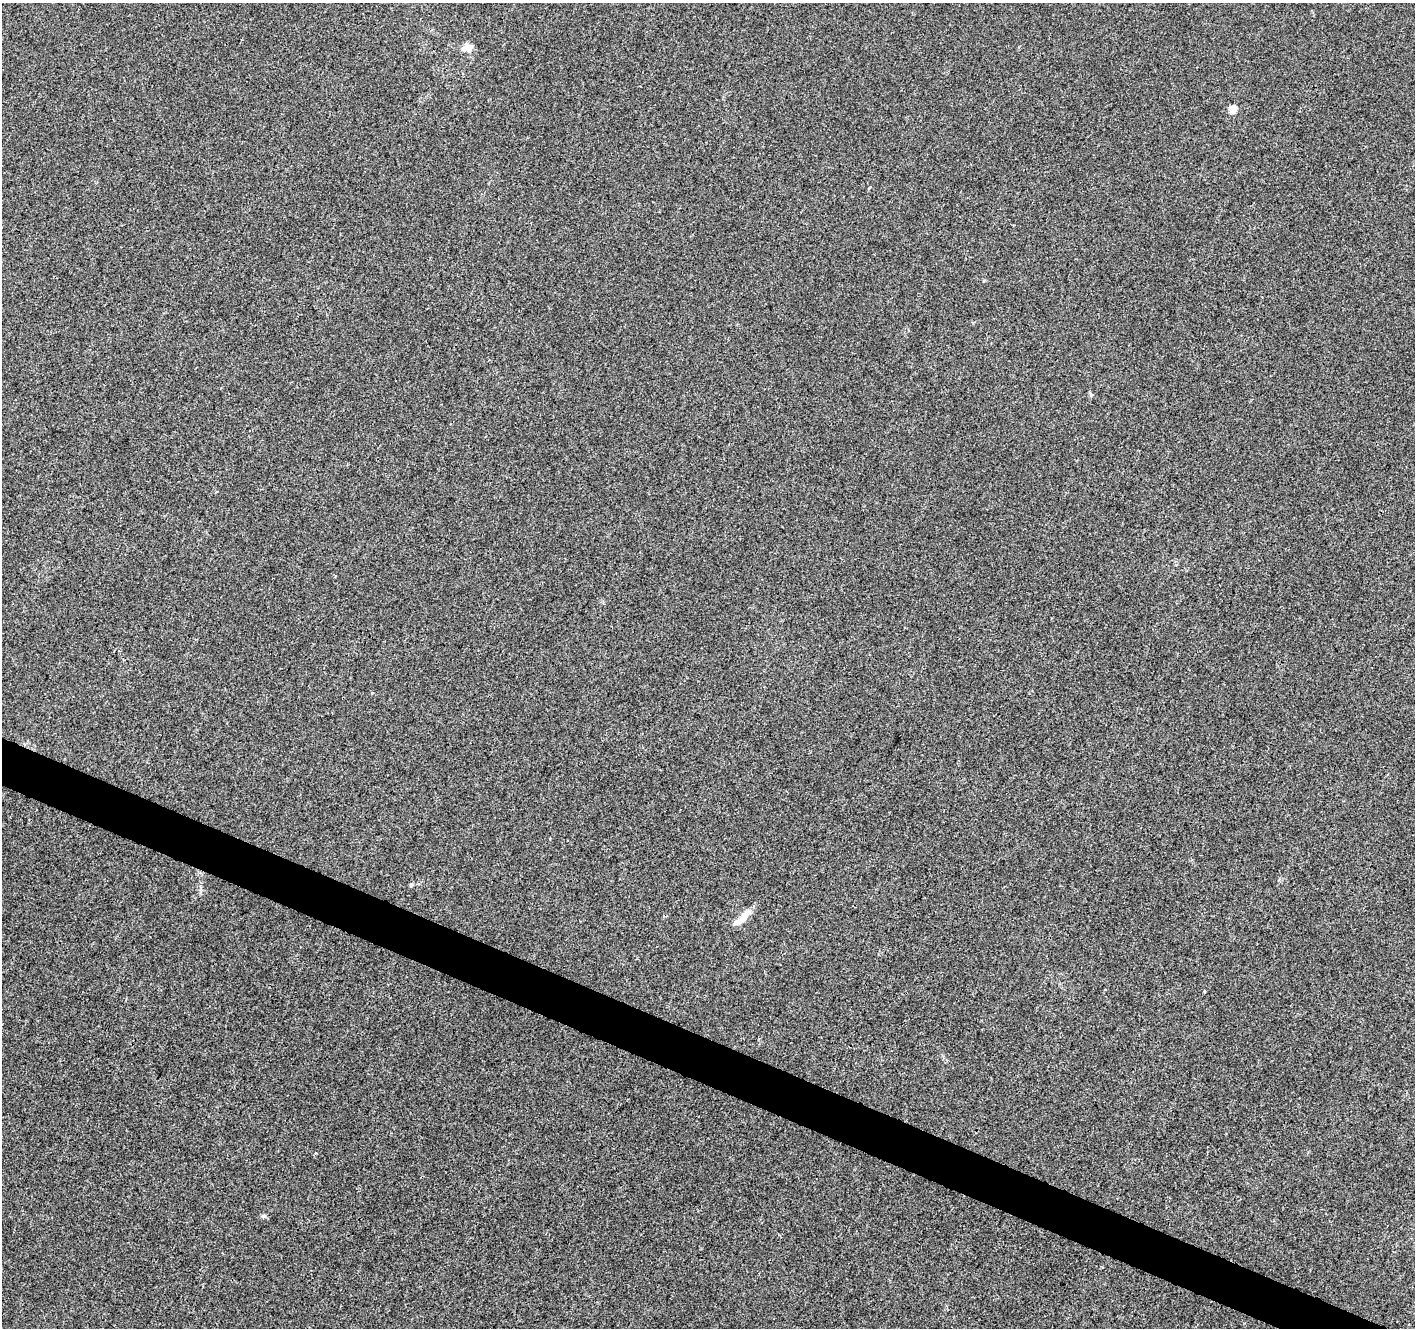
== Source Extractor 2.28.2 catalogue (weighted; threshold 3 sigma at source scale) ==
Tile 6 of 4 x 4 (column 2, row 2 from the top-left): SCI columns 1422-2834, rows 2922-4247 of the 5661 x 5777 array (HDU 1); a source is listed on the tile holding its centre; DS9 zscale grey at full resolution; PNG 1417 x 1330 px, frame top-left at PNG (2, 3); no overlay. Shown black and unused: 3% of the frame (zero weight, under 3 of 4 exposures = <1% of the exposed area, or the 3 px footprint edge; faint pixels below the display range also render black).
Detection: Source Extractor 2.28.2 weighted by HDU 2 'WHT'; one run over the whole footprint, this tile lists its part. Background 0.0134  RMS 0.0039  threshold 0.0176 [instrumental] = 3 sigma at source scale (4.5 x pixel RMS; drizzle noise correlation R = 1.50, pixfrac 1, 0.0396/0.0396 arcsec/px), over >= 5 px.
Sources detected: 5; all 5 listed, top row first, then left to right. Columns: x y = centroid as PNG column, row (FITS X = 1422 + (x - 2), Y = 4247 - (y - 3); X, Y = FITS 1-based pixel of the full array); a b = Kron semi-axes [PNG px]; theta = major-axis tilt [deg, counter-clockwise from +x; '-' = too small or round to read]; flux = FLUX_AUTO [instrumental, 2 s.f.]
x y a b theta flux
468 48 14 9 6 3.1
1233 109 5 5 - 7.4
412 885 7 4 28 0.65
744 916 32 7 44 4.5
263 1216 7 4 44 0.61